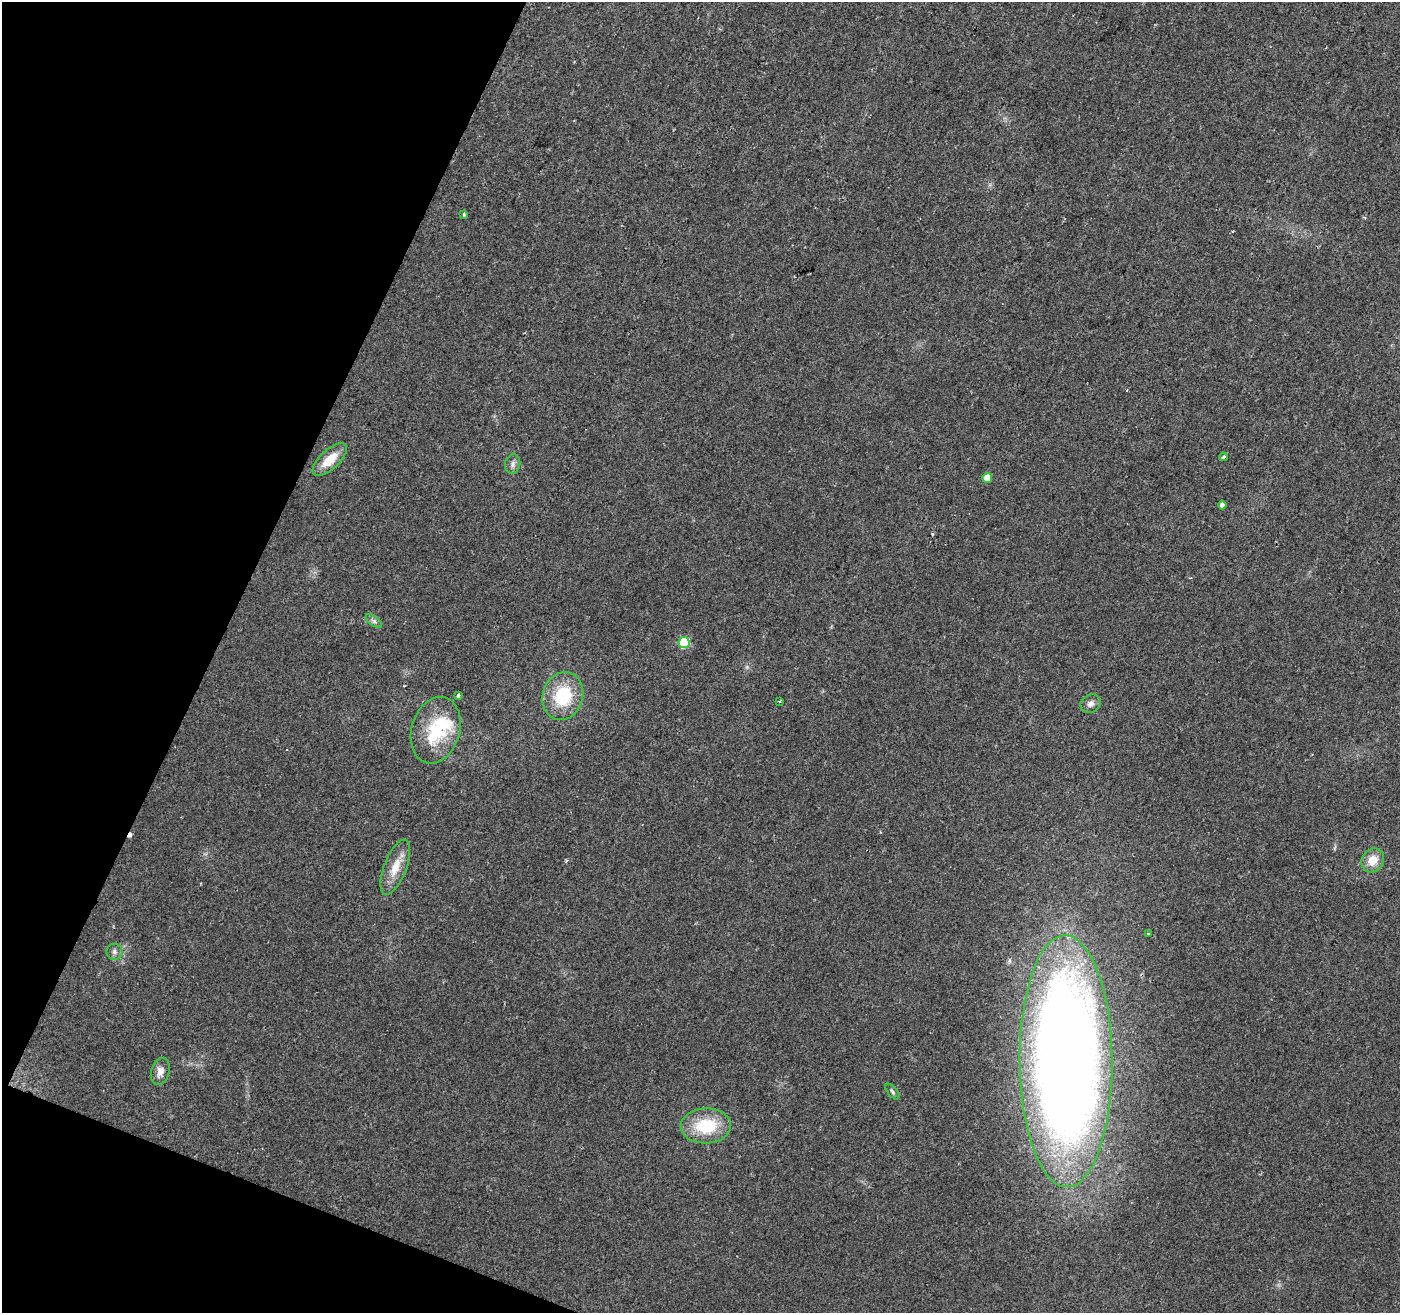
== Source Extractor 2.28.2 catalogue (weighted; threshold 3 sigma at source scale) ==
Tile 9 of 4 x 4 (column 1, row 3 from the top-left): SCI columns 1-1398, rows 1520-2830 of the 5600 x 5726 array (HDU 1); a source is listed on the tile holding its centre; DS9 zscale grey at full resolution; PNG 1402 x 1315 px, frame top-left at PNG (2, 2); each listed source drawn as its Kron ellipse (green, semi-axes under 4 px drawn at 4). Shown black and unused: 19% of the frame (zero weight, under 2 of 3 exposures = <1% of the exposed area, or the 3 px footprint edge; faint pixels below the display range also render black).
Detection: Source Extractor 2.28.2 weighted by HDU 2 'WHT'; one run over the whole footprint, this tile lists its part. Background 0.0484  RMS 0.0068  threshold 0.0306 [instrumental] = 3 sigma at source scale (4.5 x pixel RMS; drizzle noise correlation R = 1.50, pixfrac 1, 0.0396/0.0396 arcsec/px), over >= 5 px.
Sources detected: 23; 1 cosmic-ray / hot-pixel residue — neither listed nor drawn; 1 inside a brighter listed object's ellipse — not listed separately; the other 21 listed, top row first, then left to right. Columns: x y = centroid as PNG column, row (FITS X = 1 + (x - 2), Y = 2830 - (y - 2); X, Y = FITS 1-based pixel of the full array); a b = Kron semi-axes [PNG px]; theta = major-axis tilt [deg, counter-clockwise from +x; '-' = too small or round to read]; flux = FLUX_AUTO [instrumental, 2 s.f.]
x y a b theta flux
464 215 4 3 - 1.7
1223 457 4 3 - 2.1
330 460 21 9 43 13
513 464 10 7 77 2.8
987 478 5 5 - 9.5
1222 505 4 4 - 3.8
374 621 10 4 -36 1.9
684 643 5 5 - 36
458 695 4 3 - 5.8
563 696 24 20 74 34
779 701 3 2 - 0.6
1091 704 10 8 32 3.2
436 730 34 24 73 38
1373 860 12 11 - 10
395 867 29 11 69 12
1148 933 3 3 - 1.8
114 952 8 8 - 2.6
1066 1061 126 46 -90 1200
160 1072 14 9 74 4.6
892 1092 9 4 -50 1.7
706 1126 25 17 2 32